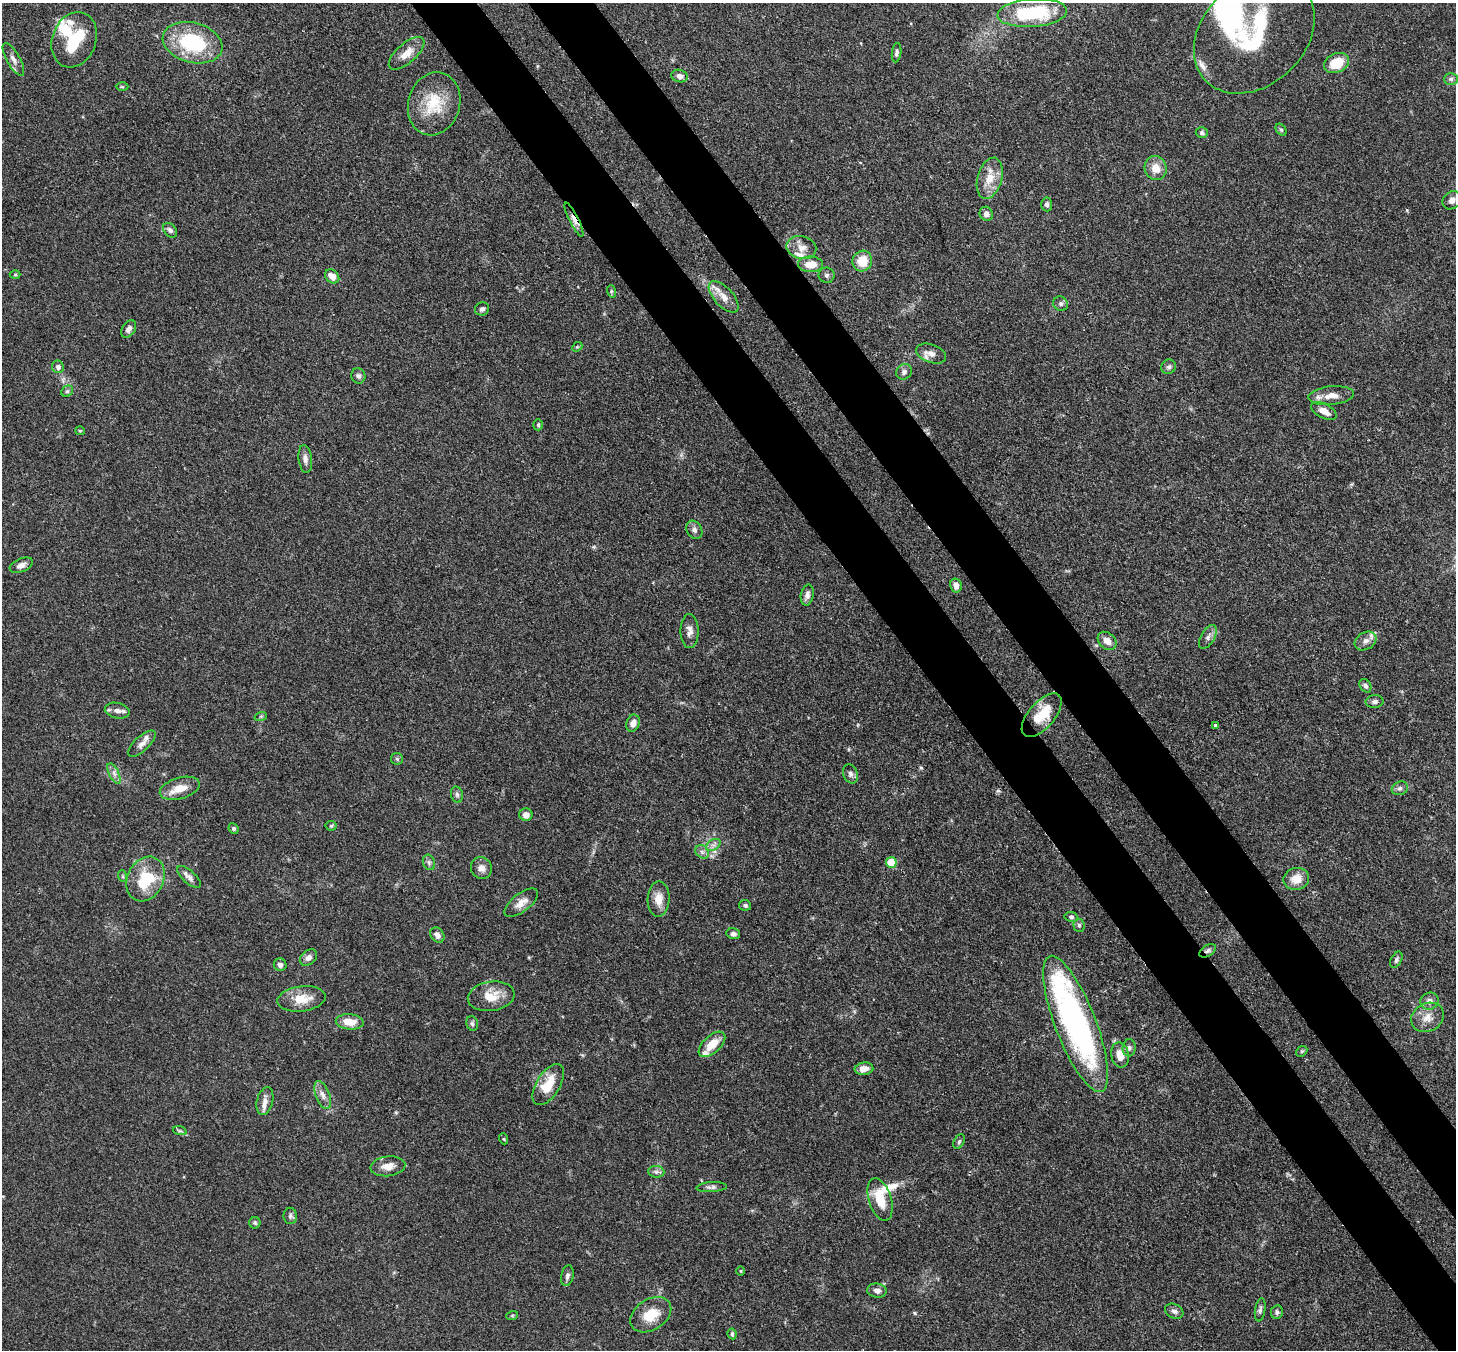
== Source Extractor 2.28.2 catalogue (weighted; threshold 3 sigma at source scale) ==
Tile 6 of 4 x 4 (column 2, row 2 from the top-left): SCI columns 1533-2986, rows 2905-4252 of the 5973 x 5945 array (HDU 1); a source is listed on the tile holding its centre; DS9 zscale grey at full resolution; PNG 1458 x 1352 px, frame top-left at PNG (2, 3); each listed source drawn as its Kron ellipse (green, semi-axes under 4 px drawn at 4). Shown black and unused: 9% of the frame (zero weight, under 3 of 4 exposures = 7% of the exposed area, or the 3 px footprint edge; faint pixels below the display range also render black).
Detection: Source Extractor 2.28.2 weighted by HDU 2 'WHT'; one run over the whole footprint, this tile lists its part. Background 0.154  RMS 0.0047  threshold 0.021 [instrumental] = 3 sigma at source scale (4.5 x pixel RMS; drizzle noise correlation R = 1.50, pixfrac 1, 0.05/0.05 arcsec/px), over >= 5 px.
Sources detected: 134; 4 inside a brighter object's white glare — neither listed nor drawn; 8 inside a brighter listed object's ellipse — not listed separately; the other 122 listed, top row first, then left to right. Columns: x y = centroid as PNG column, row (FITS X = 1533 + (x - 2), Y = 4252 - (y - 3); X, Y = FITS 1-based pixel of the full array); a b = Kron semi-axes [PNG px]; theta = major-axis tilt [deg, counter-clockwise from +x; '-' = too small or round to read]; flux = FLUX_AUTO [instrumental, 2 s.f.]
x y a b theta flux
1032 13 35 14 4 36
1254 34 67 51 44 62
74 40 28 22 69 24
192 43 30 20 -14 35
407 53 22 10 41 6
897 53 10 4 82 1.3
13 59 18 6 -61 2.7
1337 63 13 9 24 12
680 76 8 6 -16 2.2
1451 79 7 5 1 1.1
122 87 6 4 -2 0.61
434 104 32 25 73 18
1281 130 7 4 -52 0.74
1202 133 6 5 - 1.1
1156 168 12 11 - 5.7
990 178 21 12 75 7.7
1452 200 10 8 40 2.5
1047 204 7 5 -85 1.2
986 214 7 6 - 1.8
574 220 19 4 -63 2.9
170 230 8 5 -48 1.4
801 248 15 11 -12 4.3
862 261 10 9 - 9.3
810 264 12 8 -1 7.3
15 275 5 3 - 0.49
826 275 8 8 - 1.3
332 276 8 6 -46 4.6
611 291 6 4 -73 0.63
724 297 19 9 -47 5.1
1061 304 8 7 - 1.2
482 309 7 6 - 1.3
129 329 9 6 56 2
577 347 5 4 - 0.6
931 354 15 9 -20 3.4
58 367 6 6 - 1.9
1169 367 7 7 - 1.3
904 372 8 7 - 1.6
358 376 7 7 - 1.3
67 391 6 5 - 0.87
1331 396 23 9 6 5.6
1324 411 14 7 -28 4.1
538 425 5 4 - 0.68
80 431 5 4 - 0.48
305 459 14 6 -83 2.3
694 530 9 7 -59 1.8
21 565 12 6 23 2.3
956 585 7 5 -75 2.9
807 595 10 6 80 2
689 631 17 9 89 3.2
1208 637 13 7 59 2.2
1107 641 10 7 -43 3.7
1365 641 11 8 30 2.9
1365 686 7 5 -56 1.4
1374 701 9 6 3 1.4
117 711 12 7 -12 2.7
1042 715 26 13 49 13
261 716 6 4 18 0.62
633 723 9 6 70 2.6
1216 726 4 3 - 3.4
142 744 17 7 43 3.4
397 759 6 5 - 0.82
114 773 11 5 -63 1.9
850 774 10 7 -67 1.8
180 788 20 10 16 7
1400 788 8 6 23 1.5
457 795 8 6 -74 1.2
526 815 6 6 - 3.1
331 826 5 5 - 0.62
233 828 5 4 - 0.94
713 845 8 5 33 1.6
702 852 7 6 - 1.4
429 862 8 6 -70 1.1
891 862 5 5 - 17
481 868 11 10 - 2.9
122 876 6 4 -71 0.6
189 877 15 6 -42 2.2
145 879 23 18 64 20
1296 879 13 11 11 6.3
658 899 17 11 88 5.7
521 903 20 9 37 4.5
745 905 6 5 - 1.1
1071 917 7 5 -10 0.96
1079 925 6 5 - 1
733 934 7 5 -11 1.6
437 935 8 6 -52 2.1
1207 951 9 5 33 1.4
308 958 9 7 39 2.2
1396 960 8 5 63 1.1
280 965 6 6 - 1.7
491 996 23 14 9 9
301 999 24 12 7 9.1
1429 1001 9 8 - 2.8
1427 1017 17 14 29 5.8
350 1022 14 7 -4 6.3
472 1023 8 5 -74 0.99
1076 1024 72 20 -69 130
712 1044 16 8 43 8
1129 1048 9 6 85 1.4
1302 1051 6 4 43 0.67
1120 1055 13 8 -79 5.7
864 1069 9 6 7 4
548 1085 23 11 58 11
323 1095 15 7 -69 3.1
265 1101 14 8 75 2.9
180 1131 7 4 -18 0.89
504 1139 6 3 -70 0.5
959 1142 8 5 63 0.91
388 1166 17 10 6 4.6
656 1172 8 5 -7 1.4
712 1187 15 5 3 1.7
880 1199 22 11 -72 11
290 1216 8 7 - 1.1
255 1223 6 5 - 0.78
741 1271 5 3 - 0.47
567 1276 10 6 79 1.5
877 1291 10 7 -8 2.2
1260 1310 12 5 80 1.3
1174 1311 9 7 -27 1.7
1277 1312 7 6 - 1.2
651 1315 22 15 33 11
512 1316 6 3 19 0.47
732 1334 5 4 - 1.1
Overlapping masked pixels (flux is a lower limit): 2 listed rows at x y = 574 220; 1207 951